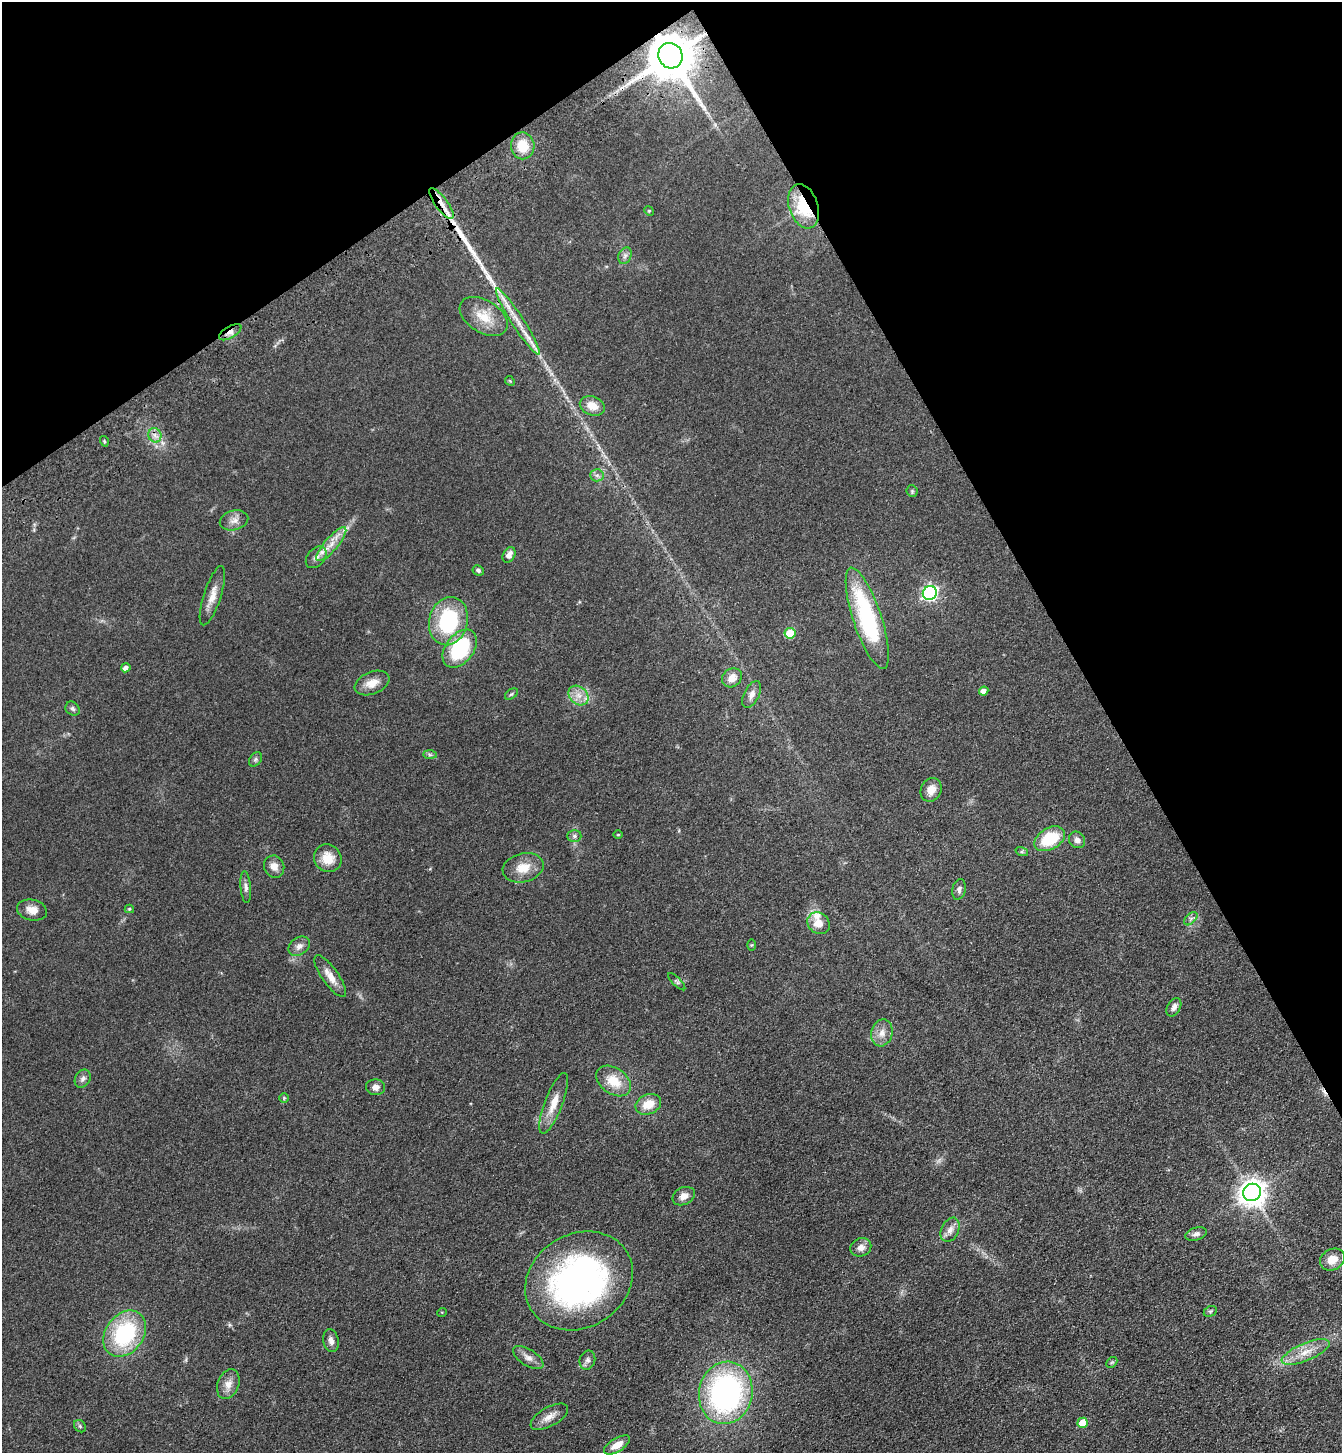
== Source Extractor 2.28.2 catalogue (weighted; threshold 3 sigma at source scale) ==
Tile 3 of 4 x 4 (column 3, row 1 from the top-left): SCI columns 2913-4252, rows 4459-5909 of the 5960 x 6015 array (HDU 1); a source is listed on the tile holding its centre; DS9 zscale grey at full resolution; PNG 1344 x 1455 px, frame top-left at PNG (2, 2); each listed source drawn as its Kron ellipse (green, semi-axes under 4 px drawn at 4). Shown black and unused: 27% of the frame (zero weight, under 3 of 4 exposures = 6% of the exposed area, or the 3 px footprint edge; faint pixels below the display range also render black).
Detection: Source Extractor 2.28.2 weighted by HDU 2 'WHT'; one run over the whole footprint, this tile lists its part. Background 0.0996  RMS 0.0094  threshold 0.0421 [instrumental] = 3 sigma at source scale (4.5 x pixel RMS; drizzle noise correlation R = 1.50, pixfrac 1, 0.05/0.05 arcsec/px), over >= 5 px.
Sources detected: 92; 2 cosmic-ray / hot-pixel residue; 3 long thin detections or spike segments (spike, bleed or trail) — neither listed nor drawn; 3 inside a brighter listed object's ellipse — not listed separately; the other 84 listed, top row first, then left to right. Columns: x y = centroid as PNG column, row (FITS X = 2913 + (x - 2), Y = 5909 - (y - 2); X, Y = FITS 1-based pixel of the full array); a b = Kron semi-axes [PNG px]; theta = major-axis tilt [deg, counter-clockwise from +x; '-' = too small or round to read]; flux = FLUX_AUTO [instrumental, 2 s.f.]
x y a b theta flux
670 56 13 12 - 5400
523 146 13 11 -82 20
441 204 18 6 -53 9.8
804 206 23 14 -71 50
649 211 5 4 - 0.84
625 256 8 6 68 3.1
484 316 26 16 -32 21
518 322 39 6 -57 16
230 332 12 6 30 5.6
510 381 5 4 - 0.99
592 406 13 9 -22 11
155 435 7 6 - 4
104 441 5 3 - 0.98
597 475 6 6 - 2.6
912 491 6 5 - 1.4
234 520 14 9 14 6.4
331 544 21 6 49 10
509 555 8 5 62 5.3
316 557 12 8 48 5.5
478 570 6 5 - 1.9
930 593 7 6 - 230
212 596 31 8 72 11
867 618 53 14 -72 100
448 621 24 19 75 78
790 633 5 5 - 33
460 649 21 14 52 71
126 668 5 4 - 4.5
732 678 10 9 - 8.1
372 683 18 11 23 11
984 691 5 4 - 5.2
511 694 7 4 36 1.4
752 694 14 7 63 5.8
579 695 11 8 -44 7.7
73 709 8 6 -44 2.5
430 755 7 4 -1 1.6
255 759 8 5 56 1.9
931 790 12 10 61 8.9
618 835 5 3 - 0.76
574 836 7 6 - 2.4
1050 839 16 10 30 37
1077 840 9 7 -49 4.4
1022 852 6 4 -18 1.4
328 858 14 13 - 15
274 867 11 10 - 7.3
523 868 21 14 14 16
246 887 16 5 -85 3.7
959 889 10 6 78 3.5
129 909 4 4 - 1.1
32 910 15 10 -12 9.1
1191 919 8 5 45 2.5
819 923 12 10 -38 11
752 945 6 4 89 0.96
299 946 12 8 36 5.2
330 976 25 8 -55 10
677 982 11 4 -45 1.8
1174 1007 10 6 61 3.8
882 1033 13 10 75 7.9
83 1079 9 7 59 3.5
614 1081 19 13 -35 20
376 1087 9 8 - 4.8
284 1098 5 4 - 1.1
554 1103 32 9 69 15
648 1104 13 10 22 14
1252 1192 9 8 - 1000
684 1196 12 8 26 6.4
950 1230 12 8 65 6.4
1196 1234 11 6 16 3.6
861 1247 11 9 24 5.9
1332 1260 13 10 29 11
579 1281 56 47 31 300
1210 1311 7 5 30 1.6
442 1312 5 3 - 0.74
125 1334 25 19 53 85
331 1340 11 7 -77 5
1306 1352 26 8 23 14
528 1358 17 8 -32 6.4
587 1360 9 7 75 3.4
1112 1362 6 4 43 1.3
228 1384 15 10 69 8.2
726 1393 31 26 78 240
549 1417 21 9 30 8.9
1083 1423 5 5 - 18
80 1426 7 5 -47 1.4
617 1445 14 6 32 10
Overlapping masked pixels (flux is a lower limit): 4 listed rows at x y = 670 56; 441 204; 804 206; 230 332